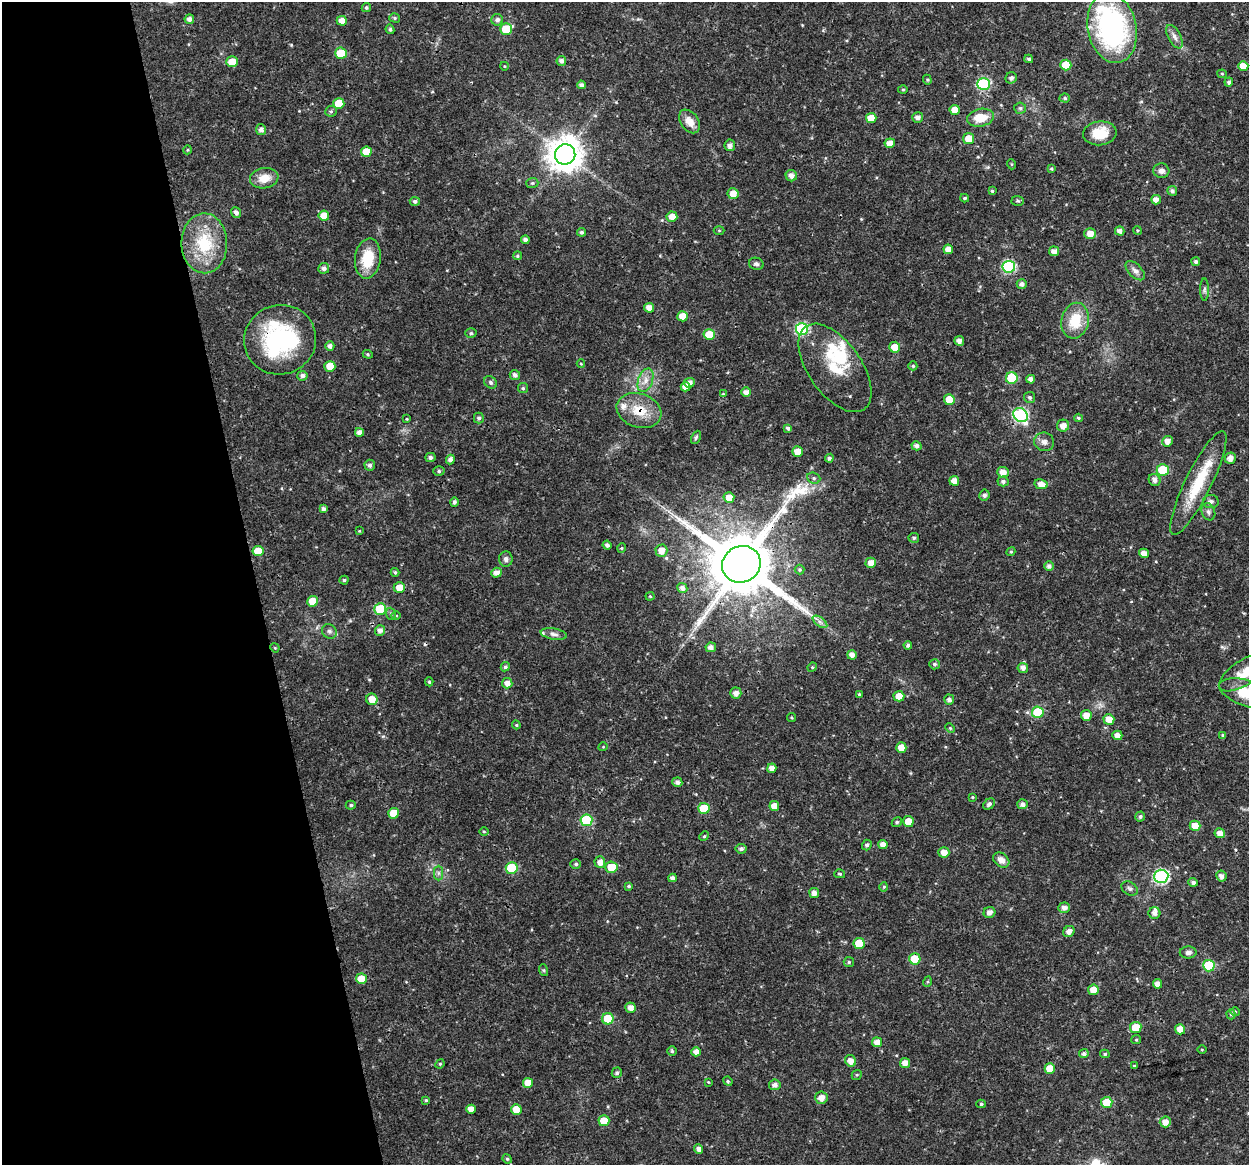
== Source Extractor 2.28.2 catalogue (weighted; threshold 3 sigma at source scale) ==
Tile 5 of 4 x 4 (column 1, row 2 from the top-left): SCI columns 1-1247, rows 2364-3526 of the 4991 x 4774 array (HDU 1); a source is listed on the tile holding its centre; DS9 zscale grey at full resolution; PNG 1251 x 1167 px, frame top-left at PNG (2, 2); each listed source drawn as its Kron ellipse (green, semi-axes under 4 px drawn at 4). Shown black and unused: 20% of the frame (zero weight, under 3 of 4 exposures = <1% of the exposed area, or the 3 px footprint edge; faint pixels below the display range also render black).
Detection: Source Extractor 2.28.2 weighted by HDU 2 'WHT'; one run over the whole footprint, this tile lists its part. Background 0.0238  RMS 0.0018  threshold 0.00808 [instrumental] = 3 sigma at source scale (4.5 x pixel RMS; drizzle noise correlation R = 1.50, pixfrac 1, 0.0396/0.0396 arcsec/px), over >= 5 px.
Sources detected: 282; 1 inside a brighter object's white glare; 1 cosmic-ray / hot-pixel residue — neither listed nor drawn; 7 inside a brighter listed object's ellipse — not listed separately; the other 273 listed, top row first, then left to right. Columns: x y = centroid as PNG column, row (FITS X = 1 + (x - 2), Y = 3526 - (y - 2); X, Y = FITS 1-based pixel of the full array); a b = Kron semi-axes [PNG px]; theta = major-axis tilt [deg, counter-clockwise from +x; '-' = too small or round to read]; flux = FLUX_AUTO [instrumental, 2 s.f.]
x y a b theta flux
366 8 5 4 - 0.37
395 18 5 4 - 0.28
189 19 5 5 - 0.87
497 20 6 6 - 0.7
342 21 5 5 - 1.5
1112 28 35 24 -79 32
390 29 5 4 - 0.31
506 29 6 5 - 4.6
1174 37 13 6 -62 0.88
341 53 6 5 - 4.7
1029 59 4 3 - 0.33
561 61 5 5 - 0.71
232 62 6 5 - 2.9
1066 65 5 5 - 3.8
504 66 4 3 - 0.14
1243 66 5 5 - 1.8
1222 74 4 4 - 0.21
1011 78 6 5 - 0.59
927 80 5 4 - 0.23
1229 82 4 4 - 0.49
984 84 6 6 - 17
582 85 4 4 - 0.64
903 90 5 3 - 0.19
1065 98 5 4 - 0.33
339 103 5 5 - 3.8
1020 108 6 6 - 0.33
955 110 5 5 - 1.9
331 111 6 5 - 0.36
918 117 5 5 - 0.81
871 118 5 5 - 2.3
980 118 13 9 9 3.5
690 121 13 8 -55 2
261 130 5 5 - 0.78
1100 133 17 12 6 4.3
968 139 5 5 - 2.3
890 143 5 5 - 1.2
730 145 6 5 - 0.66
187 150 4 3 - 0.15
366 152 5 5 - 2.5
565 154 10 10 - 350
1011 164 5 3 - 0.16
1051 169 4 4 - 0.24
1161 171 8 7 - 0.82
791 176 6 5 - 0.9
264 178 14 10 10 2.5
532 183 6 5 - 0.32
992 191 4 4 - 0.25
1172 191 5 4 - 0.5
733 194 5 5 - 1.6
965 198 4 3 - 0.27
1156 200 5 4 - 1.1
415 201 5 4 - 0.54
1018 201 6 5 - 0.3
236 212 5 4 - 0.66
324 216 5 5 - 2
672 217 5 5 - 1.6
719 230 5 3 - 0.18
1137 230 4 3 - 0.21
1120 231 5 4 - 0.72
581 232 4 4 - 0.38
1090 234 5 5 - 1.7
525 240 4 4 - 0.7
204 243 30 23 -89 8.9
948 249 5 5 - 1.2
1054 251 5 5 - 1
517 256 4 4 - 0.24
368 258 20 12 83 5.2
1196 262 4 4 - 0.43
756 264 7 6 - 0.47
1009 267 6 6 - 18
324 268 5 5 - 0.7
1135 271 12 6 -44 0.81
1022 284 5 5 - 0.7
1204 290 11 4 90 0.45
649 308 5 5 - 1.3
682 316 5 5 - 2.3
1075 321 18 13 78 4.9
802 329 6 6 - 20
471 333 5 5 - 0.3
709 335 5 5 - 4.4
280 340 36 34 20 22
959 341 5 4 - 0.82
330 346 5 4 - 0.62
895 347 5 5 - 2.2
368 354 5 4 - 0.23
581 364 4 3 - 0.14
330 366 5 5 - 2.8
913 366 4 4 - 0.23
835 368 51 26 -55 7.7
515 375 5 5 - 0.65
302 376 5 5 - 0.61
1012 378 6 6 - 7.9
1031 379 4 4 - 0.9
645 380 12 7 70 1.3
490 382 7 5 -47 0.44
689 383 5 5 - 1
685 387 5 4 - 1.1
523 388 5 5 - 0.3
746 392 4 4 - 0.94
723 394 4 4 - 0.16
1029 397 5 5 - 0.4
949 400 5 5 - 3.2
639 411 23 17 -19 4.3
1021 415 7 6 - 27
479 418 5 5 - 0.46
1078 418 4 3 - 0.27
407 419 4 4 - 0.19
1063 426 6 6 - 1.1
788 428 4 4 - 0.47
359 432 4 4 - 0.98
696 437 7 4 63 0.31
1167 441 5 5 - 1.1
1044 442 10 9 - 0.83
916 446 5 4 - 0.67
797 452 5 5 - 1.5
430 457 5 4 - 0.51
829 458 4 4 - 0.52
1230 458 5 5 - 1.3
450 460 5 4 - 0.7
370 465 5 5 - 0.53
1163 470 6 6 - 6.8
439 471 5 5 - 0.35
1003 472 6 5 - 1.3
814 478 7 5 -22 0.4
1155 480 6 5 - 0.83
954 481 5 5 - 1.3
1003 481 5 5 - 0.54
1198 483 57 13 64 8.6
1041 484 7 5 -11 1.2
984 495 5 5 - 0.52
729 497 5 5 - 1.6
454 502 4 4 - 0.48
1211 502 8 6 6 0.63
323 509 4 4 - 0.58
1208 512 9 6 -68 0.56
359 531 3 3 - 0.14
914 538 5 5 - 0.35
607 545 4 4 - 0.65
622 548 5 3 - 0.15
258 551 5 5 - 2.6
661 551 6 6 - 1.5
1011 552 5 4 - 0.22
1144 553 5 4 - 1.2
506 559 7 6 - 0.55
871 563 5 5 - 1.4
741 564 20 18 29 1700
1049 566 4 4 - 0.59
800 570 5 5 - 0.3
395 572 4 4 - 0.3
496 573 5 5 - 1
344 580 4 4 - 0.29
399 588 6 5 - 1.9
682 588 5 5 - 0.68
650 596 4 4 - 0.19
313 601 5 5 - 3.4
380 609 6 5 - 7.3
391 614 6 5 - 0.34
396 615 5 3 - 0.17
820 622 8 4 -37 0.56
380 630 5 5 - 0.84
329 631 8 6 -43 0.56
554 634 13 5 -10 0.68
908 645 4 4 - 0.42
711 647 5 4 - 0.73
275 648 5 3 - 0.17
852 655 5 4 - 0.86
935 664 5 5 - 0.38
505 667 5 4 - 0.33
812 667 5 4 - 0.22
1023 668 5 5 - 0.84
1246 672 31 12 32 3.8
429 682 4 4 - 0.25
507 683 5 5 - 1.1
736 693 5 5 - 0.84
859 694 4 4 - 0.21
1248 694 30 13 -17 7.2
899 696 5 5 - 1.9
372 699 6 5 - 2
949 700 5 5 - 0.67
1038 712 6 5 - 8.2
1086 715 5 5 - 1.6
792 717 4 3 - 0.18
1109 719 5 5 - 1.9
516 725 4 4 - 0.21
950 728 5 4 - 0.2
1117 735 5 4 - 1.2
1223 736 4 3 - 0.34
603 747 4 3 - 0.14
901 748 5 5 - 1.9
772 768 4 4 - 1.2
677 782 5 5 - 0.65
972 797 4 3 - 0.2
989 804 6 5 - 0.5
1022 804 5 5 - 0.72
351 805 5 4 - 0.3
774 806 5 5 - 1.6
704 808 5 5 - 5.5
394 813 5 5 - 3.1
1140 816 5 5 - 0.39
586 820 6 6 - 11
897 822 5 4 - 0.34
908 822 5 5 - 2.1
1195 826 5 5 - 2.5
484 831 5 3 - 0.18
1220 833 5 5 - 1.2
704 836 5 4 - 0.24
883 844 4 4 - 1.2
867 845 5 4 - 0.46
741 849 5 5 - 0.5
944 852 5 5 - 1.4
1001 860 9 6 -41 1.2
600 862 6 5 - 1.2
576 864 5 4 - 0.33
611 867 6 5 - 3.7
512 868 6 6 - 8.2
438 873 7 4 -90 0.39
840 874 5 4 - 0.25
1161 876 7 6 - 29
1221 876 5 5 - 0.84
673 878 4 4 - 0.68
1193 882 5 4 - 0.58
629 886 4 4 - 0.33
884 887 4 4 - 0.18
1130 889 9 6 -32 0.5
814 893 5 5 - 0.97
1064 908 6 5 - 0.82
989 912 6 5 - 0.87
1154 913 6 6 - 0.75
1069 932 6 5 - 0.95
859 944 5 5 - 4
1188 952 8 6 1 0.58
915 959 6 5 - 4.2
849 962 5 5 - 0.29
1209 966 6 5 - 9.9
543 970 6 4 -70 0.23
361 979 5 5 - 2.8
927 982 5 3 - 0.21
1157 984 4 4 - 1.1
1093 990 5 5 - 1.9
631 1008 5 5 - 1.3
1235 1012 5 4 - 0.22
1231 1014 5 4 - 0.32
608 1019 5 5 - 4.5
1136 1027 5 5 - 2.8
1180 1029 5 5 - 1.6
1136 1040 5 4 - 0.21
877 1042 5 5 - 1.2
1202 1049 4 3 - 0.16
672 1051 5 5 - 0.31
696 1052 5 4 - 0.97
1084 1054 5 4 - 0.55
1105 1054 5 4 - 0.29
850 1061 6 5 - 1.2
905 1063 5 5 - 1.4
440 1064 5 4 - 0.22
1134 1066 3 3 - 0.16
1050 1069 5 5 - 2.9
617 1073 5 5 - 0.43
857 1075 5 4 - 0.23
728 1081 5 4 - 0.23
708 1082 4 4 - 0.15
528 1083 5 5 - 2.1
775 1085 6 5 - 0.8
821 1098 6 6 - 1.4
426 1100 4 4 - 0.28
1107 1102 5 5 - 4.5
981 1104 5 4 - 0.28
471 1109 5 4 - 1.3
516 1109 5 5 - 2.4
604 1121 5 5 - 3.2
1165 1122 5 5 - 1.4
699 1149 5 4 - 0.92
507 1159 5 4 - 0.25
Overlapping masked pixels (flux is a lower limit): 5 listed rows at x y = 280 340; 835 368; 639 411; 1021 415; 741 564
Isophote crosses this tile's border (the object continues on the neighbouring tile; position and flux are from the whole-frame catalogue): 2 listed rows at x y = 1246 672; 1248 694